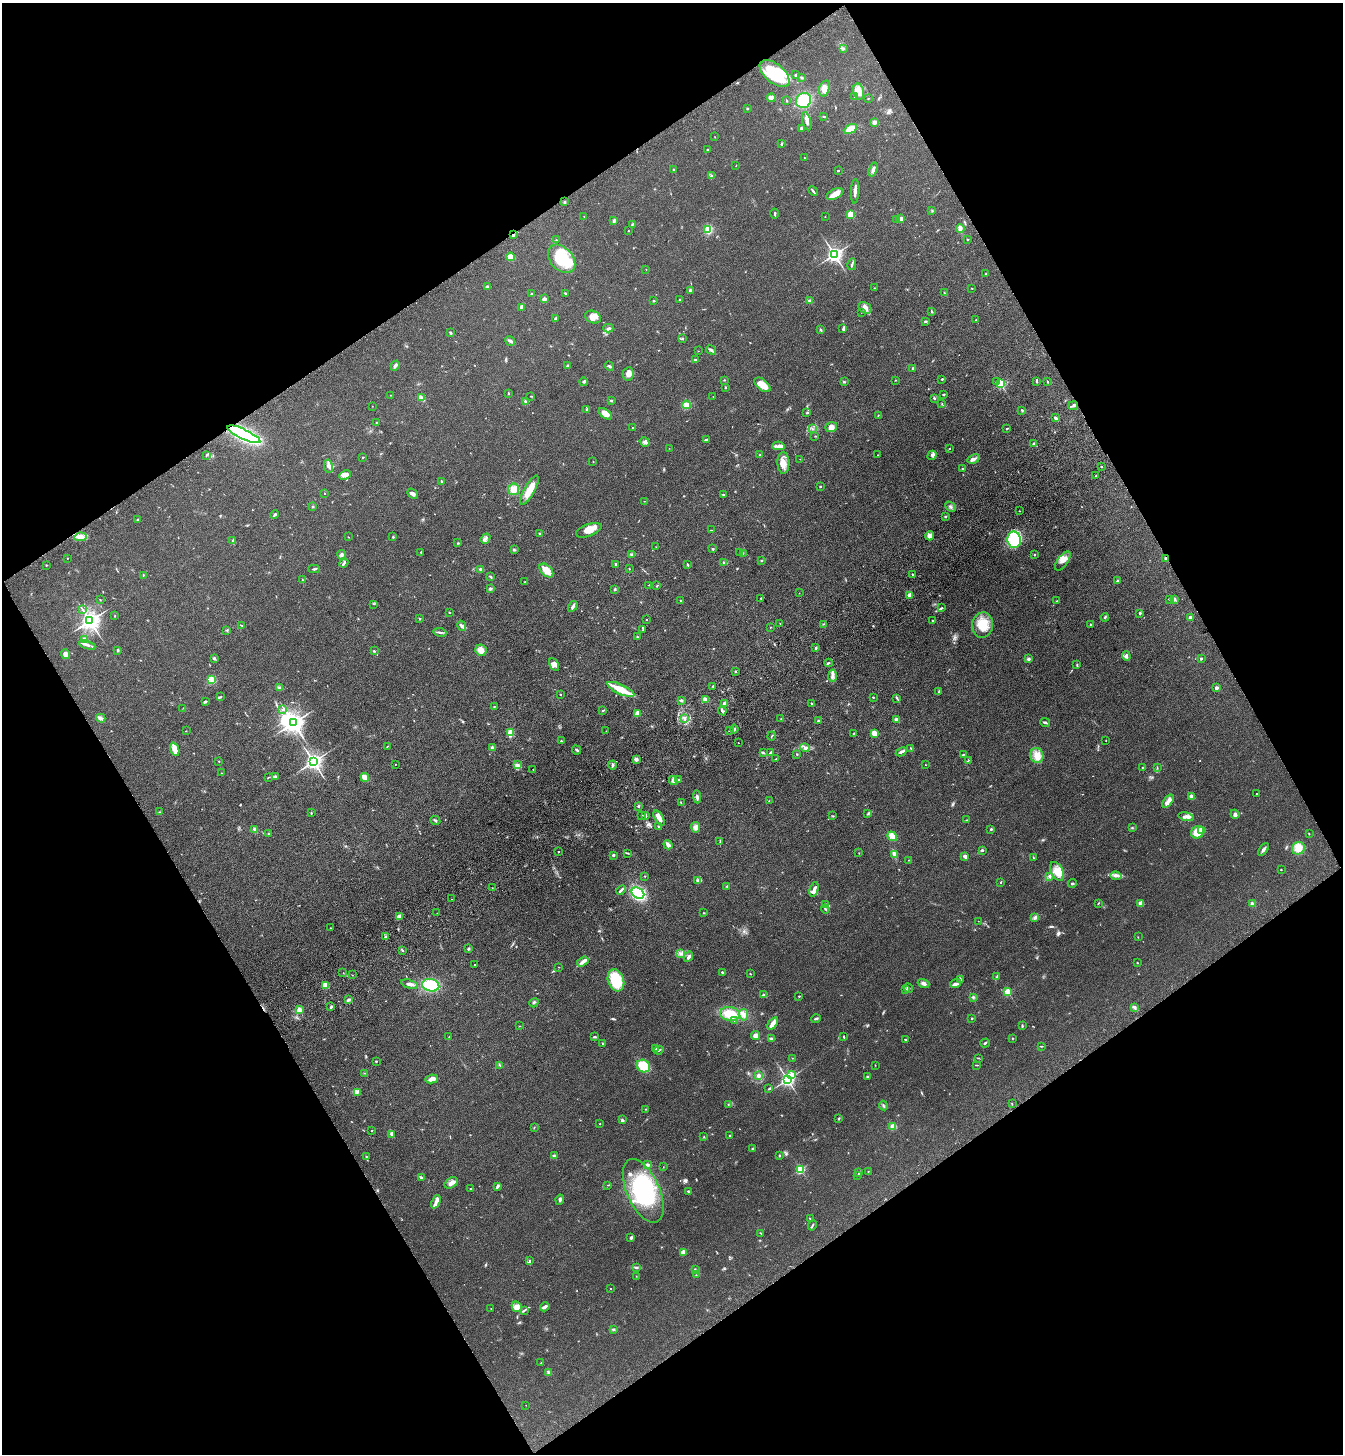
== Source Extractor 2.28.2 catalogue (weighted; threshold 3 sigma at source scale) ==
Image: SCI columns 233-5593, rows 106-5910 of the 5961 x 6016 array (HDU 1 of 3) = the unmasked area's bounding box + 8 px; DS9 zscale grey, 4 x 4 block average (1 PNG px = mean of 4 x 4 image px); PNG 1345 x 1456 px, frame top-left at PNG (2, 3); each listed source drawn as its Kron ellipse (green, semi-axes under 4 px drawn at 4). Shown black and unused: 48% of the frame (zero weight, under 3 of 4 exposures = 6% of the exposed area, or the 3 px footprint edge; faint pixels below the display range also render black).
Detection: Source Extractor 2.28.2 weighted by HDU 2 'WHT'. Background 0.119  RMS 0.0092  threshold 0.0414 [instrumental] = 3 sigma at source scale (4.5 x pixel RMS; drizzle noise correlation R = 1.50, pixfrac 1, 0.05/0.05 arcsec/px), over >= 5 px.
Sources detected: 628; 4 too faint to see at this stretch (4 x 4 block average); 3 inside a brighter object's white glare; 3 cosmic-ray / hot-pixel residue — neither listed nor drawn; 10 coinciding with a brighter row at this scale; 30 inside a brighter listed object's ellipse — not listed separately; of the other 578, all 500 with FLUX_AUTO >= 1.57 (the completeness limit of this list) listed and drawn (78 fainter detections not listed), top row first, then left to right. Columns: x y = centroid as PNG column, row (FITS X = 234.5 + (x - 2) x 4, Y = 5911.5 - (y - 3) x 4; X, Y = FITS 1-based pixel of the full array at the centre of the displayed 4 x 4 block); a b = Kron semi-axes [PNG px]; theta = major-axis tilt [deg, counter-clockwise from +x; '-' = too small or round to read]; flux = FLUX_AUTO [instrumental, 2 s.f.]
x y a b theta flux
843 48 2 2 - 4.4
775 73 18 9 -40 270
796 75 2 2 - 6.2
802 78 3 2 - 6.1
824 88 8 5 71 36
859 91 8 5 -76 44
854 96 2 2 - 1.6
771 98 4 3 - 24
868 98 2 2 - 2.7
803 100 8 7 - 150
787 101 2 2 - 2.9
747 108 2 2 - 18
824 117 4 2 - 3.6
807 121 9 3 -76 23
874 122 3 3 - 23
802 129 4 3 - 10
850 129 7 4 28 56
715 137 2 2 - 1.6
781 143 3 2 - 5.6
707 150 2 2 - 2.9
804 157 2 2 - 2.5
736 165 2 2 - 1.7
873 169 7 3 71 17
673 170 3 2 - 3.4
838 171 2 2 - 11
712 176 4 2 - 3.5
813 191 5 2 - 7
855 191 12 2 87 25
835 194 9 5 25 43
564 202 3 2 - 5.1
932 211 2 2 - 2.4
775 214 5 2 - 5.6
850 214 2 2 - 240
584 216 2 2 - 1.6
825 217 2 2 - 2.3
896 219 2 2 - 5.2
901 219 2 2 - 91
614 221 3 3 - 11
632 224 3 2 - 5.4
960 229 4 3 - 22
708 230 4 2 - 13
628 231 2 2 - 2.5
513 235 2 2 - 10
967 239 2 2 - 2.9
556 240 2 2 - 2.2
834 254 3 2 - 2200
510 257 4 4 - 36
562 259 16 11 -48 250
852 264 6 2 75 7
646 269 2 2 - 3.6
986 274 3 2 - 3.3
487 287 3 2 - 11
874 288 2 2 - 2.1
972 288 2 2 - 2.1
690 290 3 3 - 8.8
565 293 2 2 - 9.7
944 293 2 2 - 3
531 294 2 2 - 2.8
544 299 2 2 - 88
679 300 2 2 - 3.2
654 301 3 2 - 4
809 301 3 3 - 11
521 307 3 2 - 8.9
865 308 7 5 -34 23
932 311 4 2 - 4.3
861 312 2 2 - 2.1
593 317 8 6 -21 37
555 318 3 2 - 5.4
976 320 2 2 - 3.4
925 321 3 2 - 7.4
608 328 5 3 - 11
820 329 2 2 - 5.3
843 329 3 2 - 8.1
451 333 3 2 - 6
682 338 3 2 - 4.8
510 341 5 3 - 13
711 350 5 2 - 13
698 351 2 2 - 2.1
695 360 3 2 - 8.9
567 365 2 2 - 5.6
395 366 5 3 - 11
609 366 5 2 - 7.3
913 368 3 2 - 6.2
628 374 7 5 80 26
942 379 2 2 - 4.2
724 380 2 2 - 2.8
895 380 2 2 - 3.2
584 382 4 3 - 9
844 382 2 2 - 6.4
996 382 2 2 - 2.5
1037 382 3 2 - 3.5
1048 382 3 2 - 5.3
1001 384 2 2 - 490
763 385 9 5 -40 66
725 387 2 2 - 8.3
509 393 3 2 - 3.2
390 395 2 2 - 3.1
944 395 3 2 - 3.2
530 396 2 2 - 2.9
713 396 2 2 - 2
421 398 4 2 - 53
934 398 2 2 - 17
611 400 2 2 - 5.7
525 401 3 2 - 3.6
942 403 2 2 - 1.7
686 405 4 4 - 23
372 406 2 2 - 3.5
1073 406 5 2 - 10
587 409 2 2 - 8.5
1022 410 3 2 - 6.5
807 413 2 2 - 6.9
605 414 7 3 -37 55
878 415 2 2 - 2.8
1056 418 3 2 - 13
376 423 2 2 - 2
831 427 6 5 - 28
632 428 2 2 - 4.7
1007 428 3 2 - 4.7
812 429 2 2 - 2.6
244 434 18 5 -25 910
815 436 2 2 - 2.7
706 440 3 2 - 7.1
645 442 5 3 - 15
1034 443 3 2 - 4.9
778 446 6 3 3 16
669 448 2 2 - 1.6
949 449 2 2 - 2.3
206 455 2 2 - 2.4
760 455 2 2 - 3.1
878 455 2 2 - 1.7
932 455 5 2 - 10
363 457 2 2 - 2.8
800 459 2 2 - 2.1
974 459 6 3 22 17
593 462 2 2 - 1.7
783 463 11 6 -88 41
328 466 7 2 -79 13
1101 466 2 2 - 3.5
962 468 2 2 - 2.3
345 475 6 4 25 25
1096 475 2 2 - 2.1
442 481 3 2 - 4
820 486 2 2 - 13
514 489 6 5 - 42
529 490 16 5 61 69
324 493 2 2 - 6.2
412 494 6 3 -40 13
723 495 3 2 - 5.9
644 501 2 2 - 2.3
313 507 2 2 - 5
950 507 6 2 -45 9.9
1019 511 2 2 - 6.8
275 515 4 2 - 7.3
945 516 2 2 - 7.8
138 520 3 2 - 4.3
589 530 13 6 21 53
711 530 4 2 - 4.3
539 533 2 2 - 3.3
930 536 4 4 - 23
80 537 6 3 10 22
348 537 2 2 - 3.1
393 537 2 2 - 3.3
485 539 5 3 - 14
1014 540 8 6 -85 400
233 541 4 2 - 5.3
458 543 2 2 - 3.7
656 547 2 2 - 1.9
713 549 2 2 - 6.1
514 550 3 2 - 7.5
421 552 2 2 - 4.1
740 552 2 2 - 1.6
743 553 2 2 - 1.9
632 554 3 2 - 6.6
342 555 4 3 - 13
1035 555 2 2 - 6
68 558 2 2 - 4
1166 559 3 2 - 10
761 560 2 2 - 3.2
1063 561 11 5 55 33
724 562 3 3 - 8.7
344 563 5 2 - 8.6
616 564 2 2 - 7
46 565 2 2 - 3.8
688 565 3 2 - 5.4
314 569 5 2 - 7
481 569 3 2 - 9.9
629 569 2 2 - 2.6
546 570 8 5 -46 56
913 574 3 2 - 4.8
143 575 3 2 - 3.2
491 577 3 2 - 4.1
302 580 3 2 - 2.6
1118 581 2 2 - 14
524 582 2 2 - 1.6
649 585 2 2 - 2.2
657 586 3 2 - 5.3
490 589 3 3 - 7.2
615 589 3 2 - 6.1
799 593 2 2 - 1.8
910 595 2 2 - 110
761 598 2 2 - 4.4
1169 599 2 2 - 3
1174 599 4 3 - 7.4
100 600 2 2 - 2.5
680 600 2 2 - 3.9
1057 601 2 2 - 2.3
373 604 2 2 - 1.7
573 606 6 3 57 13
942 607 2 2 - 2.7
83 610 3 2 - 3.9
449 612 2 2 - 2.5
1140 613 3 2 - 6.3
115 616 2 2 - 3.5
1105 617 4 2 - 5.5
1190 617 2 2 - 13
420 619 2 2 - 3.5
646 619 2 2 - 2.4
90 621 3 3 - 3700
933 621 2 2 - 3.2
780 623 2 2 - 1.6
823 624 3 2 - 3.4
1091 624 2 2 - 9.7
241 625 3 2 - 3.9
983 625 13 10 82 120
462 626 5 3 - 14
770 627 2 2 - 2
227 630 2 2 - 4.2
643 630 2 2 - 4.6
440 632 6 2 -9 11
637 637 2 2 - 4.1
84 640 3 3 - 34
87 645 8 2 -20 19
816 648 3 2 - 6.4
118 650 2 2 - 7.7
481 650 6 5 - 41
374 651 2 2 - 5.6
65 654 5 4 - 33
1126 656 5 3 - 12
214 658 3 3 - 6.8
1029 659 3 3 - 10
1201 659 2 2 - 9
829 663 4 2 - 6.3
554 664 7 4 -63 20
1077 665 4 2 - 4.8
735 671 2 2 - 2.9
832 676 6 4 -86 18
211 680 4 4 - 81
713 686 2 2 - 3.5
280 687 4 2 - 9.2
1216 688 2 2 - 52
621 689 15 4 -25 120
938 692 3 2 - 3.4
560 694 2 2 - 3.1
221 697 2 2 - 1.9
873 697 2 2 - 7.7
897 698 4 2 - 5.9
705 699 4 3 - 25
681 700 3 2 - 8.1
205 702 3 2 - 9.1
812 703 2 2 - 2.2
725 704 2 2 - 76
494 707 2 2 - 2.7
183 708 3 2 - 1.8
283 710 2 2 - 2.9
603 711 2 2 - 4.5
722 711 4 3 - 8.2
638 713 2 2 - 150
101 718 5 2 - 10
684 718 2 2 - 8.7
781 719 2 2 - 2.3
896 720 2 2 - 27
819 721 2 2 - 5
1045 722 5 2 - 8.1
293 723 3 3 - 3900
734 729 4 2 - 8.7
186 731 2 2 - 2
606 731 2 2 - 1.6
729 731 2 2 - 3.4
510 733 4 2 - 72
854 733 3 2 - 2.9
874 733 3 3 - 55
772 736 4 2 - 4.3
561 741 2 2 - 3.3
1106 741 2 2 - 1.8
738 743 2 2 - 2.3
387 746 3 2 - 2.4
492 748 3 3 - 14
805 748 4 3 - 13
911 748 3 2 - 4.8
175 749 7 3 -69 48
576 750 5 2 - 9
901 752 6 2 27 14
764 753 4 2 - 5.1
770 753 4 2 - 6.9
797 754 2 2 - 5.1
963 755 3 2 - 4.4
1037 755 7 6 - 45
636 759 4 3 - 13
776 759 2 2 - 2.1
219 761 2 2 - 3
313 761 3 3 - 2700
968 761 3 2 - 2.7
395 764 2 2 - 4
518 765 4 2 - 11
612 765 4 2 - 9
926 765 2 2 - 1.9
1143 767 3 2 - 4.5
1157 768 3 2 - 3
533 769 2 2 - 2
221 773 2 2 - 1.6
275 776 4 2 - 9.1
268 777 3 2 - 2.8
365 777 4 3 - 52
673 780 4 3 - 11
679 780 2 2 - 4.8
1257 793 2 2 - 2.6
1191 796 2 2 - 61
697 797 6 2 -85 11
769 801 2 2 - 2.7
1168 801 7 4 51 32
681 803 3 2 - 2.5
639 806 2 2 - 22
159 812 2 2 - 3.6
311 813 3 2 - 3.9
868 813 2 2 - 3.4
1235 814 5 4 - 11
642 816 3 2 - 4.8
646 816 3 2 - 8.8
833 816 2 2 - 3.4
1186 817 8 3 -11 18
659 818 8 3 -61 34
966 820 2 2 - 3
435 821 5 2 - 7
658 826 3 2 - 4
696 827 5 4 - 25
1132 828 2 2 - 4.3
255 829 3 3 - 11
991 829 2 2 - 16
1202 830 2 2 - 99
1197 832 7 6 - 58
269 834 2 2 - 2.2
1309 834 3 2 - 2.3
892 836 5 3 - 51
720 841 2 2 - 3.2
668 845 5 2 - 29
1298 848 7 6 - 62
982 850 2 2 - 19
1263 850 7 2 53 17
558 851 2 2 - 2.5
628 853 3 2 - 3
859 853 2 2 - 2.7
895 854 2 2 - 2.7
613 855 2 2 - 32
965 856 3 3 - 22
1033 857 3 2 - 2.9
909 860 2 2 - 2.2
1281 870 2 2 - 3.2
1057 871 10 6 -64 68
645 876 2 2 - 3.9
1050 876 3 2 - 9.4
1116 876 5 2 - 10
697 880 2 2 - 5.7
1001 882 2 2 - 4
1073 883 4 2 - 5.5
727 886 2 2 - 8.6
492 888 2 2 - 1.6
814 889 7 3 75 23
621 890 5 3 - 11
638 893 7 5 -34 390
451 899 2 2 - 2.3
1098 903 3 2 - 3.4
1141 903 3 3 - 31
1252 904 4 4 - 14
826 905 4 2 - 5.2
825 909 4 2 - 6
437 913 2 2 - 2.7
704 913 3 2 - 3
399 917 4 3 - 32
1035 917 3 2 - 17
978 921 2 2 - 2.2
330 928 2 2 - 1.7
385 936 2 2 - 3
1138 937 2 2 - 1.6
468 949 3 2 - 7.4
402 950 3 2 - 5.5
680 953 3 2 - 7.1
688 956 5 3 - 13
583 962 6 3 34 26
1137 963 2 2 - 2.6
475 964 2 2 - 1.8
559 967 2 2 - 2.2
722 972 2 2 - 14
343 973 2 2 - 1.7
750 974 2 2 - 3
352 975 2 2 - 1.8
997 977 3 2 - 6.4
960 979 4 2 - 7.7
616 980 11 8 -72 210
924 983 6 3 -20 17
956 983 5 2 - 11
410 984 9 4 -15 20
325 985 3 3 - 37
431 985 9 6 -12 240
908 988 5 2 - 8
906 989 2 2 - 3.6
1008 992 2 2 - 260
763 995 3 2 - 4.5
799 996 2 2 - 8.1
973 997 3 2 - 5.4
349 1000 4 2 - 9.7
534 1003 5 2 - 6.5
331 1007 4 2 - 5.1
1134 1008 2 2 - 3.6
299 1010 2 2 - 160
730 1014 10 7 -8 110
744 1015 6 4 -79 29
972 1018 2 2 - 12
816 1019 5 2 - 6.6
734 1020 2 2 - 2.2
773 1023 7 3 53 44
519 1026 2 2 - 1.7
1022 1026 3 2 - 5.3
755 1035 4 4 - 20
843 1036 3 2 - 3.6
449 1037 2 2 - 1.8
594 1037 3 2 - 7.6
1013 1038 2 2 - 2.5
771 1039 2 2 - 12
905 1040 2 2 - 2.2
603 1043 2 2 - 3.6
985 1043 5 2 - 5.4
1041 1046 2 2 - 2
656 1048 3 3 - 14
659 1050 4 2 - 6.9
793 1058 2 2 - 1.9
978 1058 3 2 - 3.8
376 1061 2 2 - 12
500 1065 3 2 - 4.2
875 1065 2 2 - 2.1
977 1065 3 2 - 2.9
643 1066 7 6 - 140
365 1073 3 2 - 3.1
792 1075 2 2 - 100
759 1076 4 3 - 14
867 1077 2 2 - 27
432 1079 6 3 12 36
787 1079 2 2 - 1700
769 1089 3 2 - 4.1
358 1092 4 2 - 7.9
1012 1103 2 2 - 2.2
728 1105 2 2 - 2.2
883 1106 5 2 - 6.9
645 1109 2 2 - 2.5
839 1118 3 2 - 4.6
622 1120 4 3 - 7.1
600 1124 2 2 - 5.8
893 1126 4 3 - 32
534 1127 2 2 - 1.9
372 1130 2 2 - 3.6
392 1134 2 2 - 6
730 1136 2 2 - 13
704 1137 2 2 - 2.7
753 1149 2 2 - 28
779 1155 2 2 - 5.9
366 1156 2 2 - 3.2
554 1156 2 2 - 58
647 1165 2 2 - 69
663 1167 2 2 - 1.7
800 1169 2 2 - 510
868 1171 2 2 - 3.4
859 1173 3 2 - 6.3
857 1175 2 2 - 2.6
422 1178 4 2 - 11
451 1183 7 5 36 26
608 1185 2 2 - 2.6
497 1186 4 2 - 14
471 1189 2 2 - 4.7
643 1191 34 16 -66 460
688 1191 3 2 - 5.5
560 1200 5 3 - 10
436 1202 7 3 67 26
810 1219 3 2 - 2.8
812 1225 5 2 - 6.1
761 1233 3 2 - 2.7
631 1238 2 2 - 11
683 1252 2 2 - 110
530 1260 2 2 - 1.9
636 1267 4 2 - 6.4
695 1270 4 2 - 4.6
696 1275 2 2 - 2
636 1276 2 2 - 1.7
611 1289 2 2 - 2.1
517 1307 5 4 - 23
545 1307 5 2 - 20
491 1308 2 2 - 1.7
524 1310 4 2 - 5.9
613 1329 2 2 - 7.3
541 1363 2 2 - 2.1
549 1373 3 2 - 12
526 1405 2 2 - 1.6
Overlapping masked pixels (flux is a lower limit): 3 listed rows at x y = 513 235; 244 434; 1166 559
Diffuse or blended objects may show on this block-average render without a row.